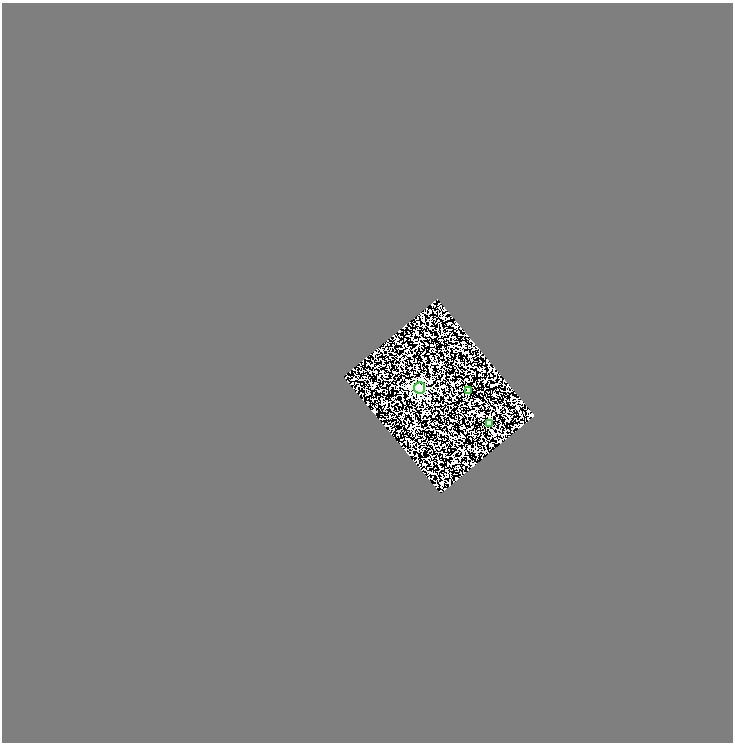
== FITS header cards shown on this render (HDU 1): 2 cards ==
NAXIS1  =                  731
NAXIS2  =                  740

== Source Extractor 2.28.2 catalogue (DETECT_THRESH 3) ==
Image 731 x 740 px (HDU 1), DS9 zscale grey, 1 PNG px = 1 image px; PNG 735 x 744 px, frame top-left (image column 1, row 740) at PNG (2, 3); each listed source drawn as its Kron ellipse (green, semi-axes under 4 px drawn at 4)
Background 0.105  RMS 0.16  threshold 0.481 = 3 sigma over >= 5 px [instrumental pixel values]
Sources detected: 3; all 3 listed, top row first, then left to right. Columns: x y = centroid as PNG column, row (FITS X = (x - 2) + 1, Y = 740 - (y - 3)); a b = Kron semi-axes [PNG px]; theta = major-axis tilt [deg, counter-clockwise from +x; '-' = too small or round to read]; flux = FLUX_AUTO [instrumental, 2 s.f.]
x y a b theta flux
420 388 5 5 - 1100
468 390 3 3 - 9.9
489 423 3 3 - 24